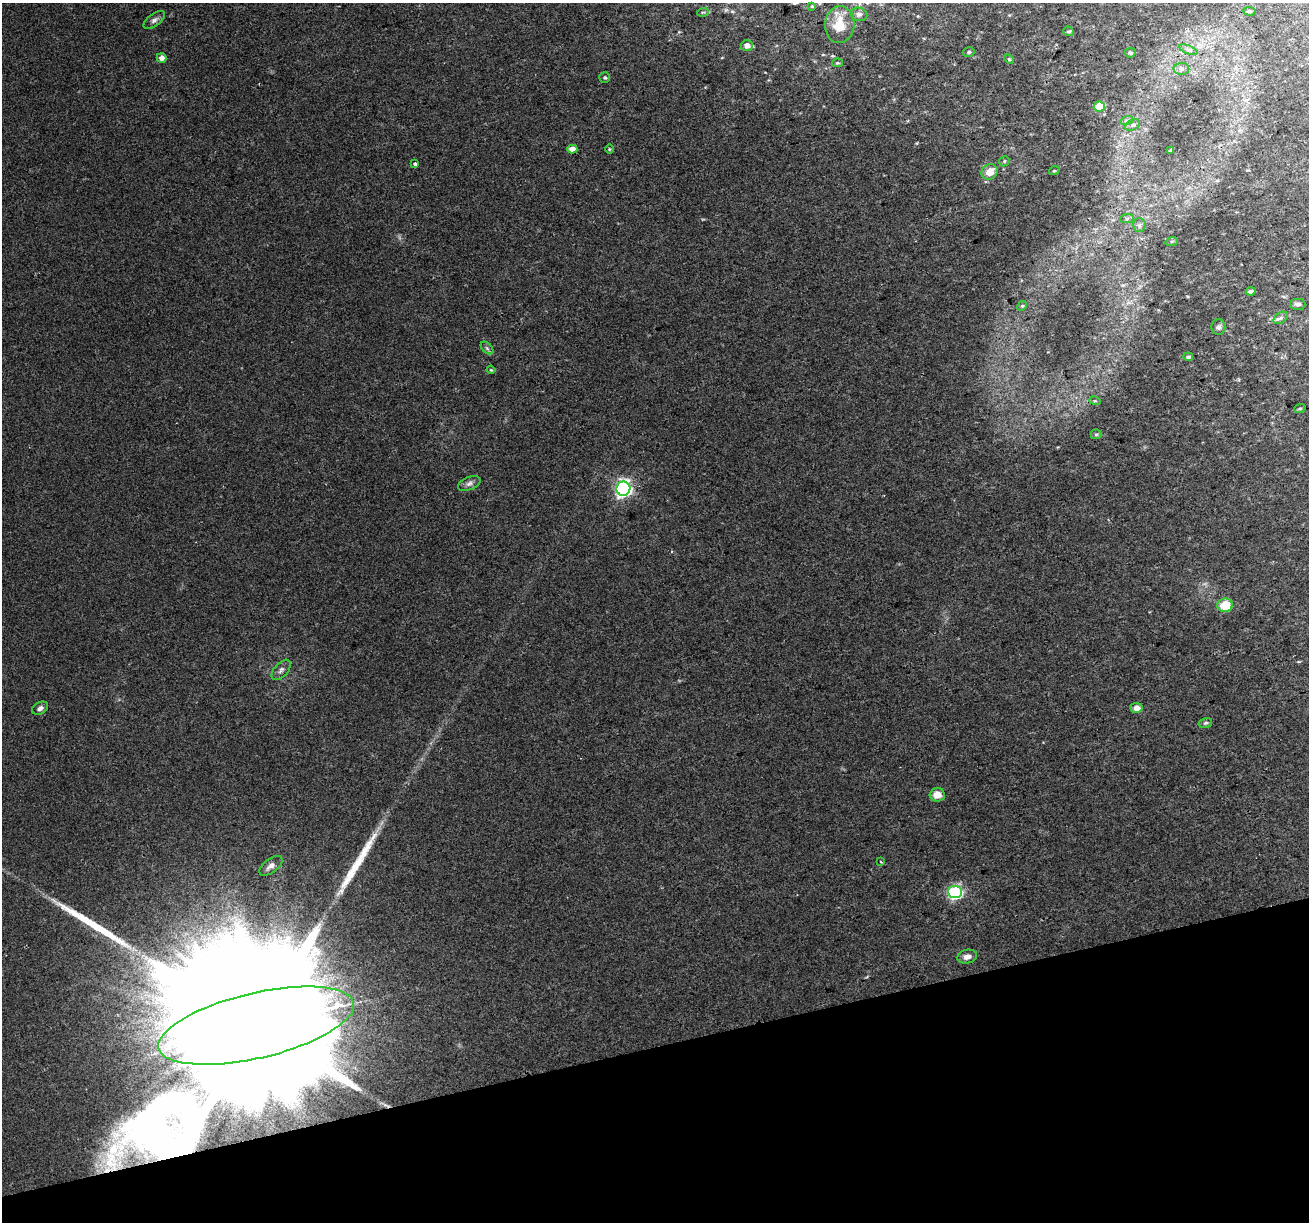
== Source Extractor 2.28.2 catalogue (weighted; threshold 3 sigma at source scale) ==
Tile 14 of 4 x 4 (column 2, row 4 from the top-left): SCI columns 1308-2614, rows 103-1322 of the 5228 x 5035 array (HDU 1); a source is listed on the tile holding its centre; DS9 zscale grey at full resolution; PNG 1311 x 1224 px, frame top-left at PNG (2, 3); each listed source drawn as its Kron ellipse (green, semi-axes under 4 px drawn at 4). Shown black and unused: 14% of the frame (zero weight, under 2 of 3 exposures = <1% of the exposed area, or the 3 px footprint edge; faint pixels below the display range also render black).
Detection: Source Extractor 2.28.2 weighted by HDU 2 'WHT'; one run over the whole footprint, this tile lists its part. Background 0.0265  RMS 0.0063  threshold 0.0283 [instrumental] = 3 sigma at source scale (4.5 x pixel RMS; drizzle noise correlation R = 1.50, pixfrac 1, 0.0396/0.0396 arcsec/px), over >= 5 px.
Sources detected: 56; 2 long thin detections or spike segments (spike, bleed or trail) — neither listed nor drawn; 1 inside a brighter listed object's ellipse — not listed separately; the other 53 listed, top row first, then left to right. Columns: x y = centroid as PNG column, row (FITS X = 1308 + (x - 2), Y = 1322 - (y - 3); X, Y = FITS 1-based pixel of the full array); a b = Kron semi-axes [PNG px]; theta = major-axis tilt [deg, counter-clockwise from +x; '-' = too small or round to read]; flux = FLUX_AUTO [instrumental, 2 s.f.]
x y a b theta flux
812 6 4 3 - 0.75
1249 11 6 4 -6 0.88
703 12 6 3 17 0.7
859 14 8 6 -13 2
154 20 12 6 37 2.4
840 25 18 14 85 12
1068 31 5 5 - 1.2
747 46 6 5 - 3.9
1188 50 9 3 -21 1.2
969 52 6 4 15 1.1
1130 53 5 4 - 1.1
162 58 5 4 - 3.4
1009 59 6 3 -44 0.66
837 63 5 4 - 0.8
1181 69 8 6 -2 1.8
605 77 5 5 - 1
1099 107 5 5 - 20
1127 120 6 4 19 1
1132 125 8 5 27 1.5
572 149 5 4 - 5.2
609 149 5 3 - 0.56
1170 150 4 3 - 1.1
1004 161 5 4 - 0.88
415 164 3 3 - 2.3
1054 171 5 3 - 0.61
990 172 8 7 - 7.6
1127 219 7 4 2 1.3
1139 225 6 6 - 1.6
1172 241 6 4 18 0.86
1251 291 5 4 - 1.7
1298 304 7 5 -1 1.9
1022 306 5 4 - 0.72
1281 318 8 5 36 1.7
1218 327 8 7 - 1.7
487 348 7 4 -45 1.3
1188 357 4 4 - 1.3
491 370 4 4 - 0.69
1095 401 5 3 - 0.7
1300 408 6 3 18 0.73
1096 434 5 5 - 0.89
469 483 12 6 23 2.4
623 489 7 7 - 180
1225 605 8 6 2 15
281 670 12 6 50 2.4
40 708 8 6 28 2.2
1136 708 6 5 - 4.3
1205 723 7 5 15 1.2
937 795 7 7 - 6.4
881 862 3 2 - 0.61
271 866 13 7 37 3
955 892 7 6 - 93
967 957 10 7 10 3.5
256 1026 100 32 13 120000
Overlapping masked pixels (flux is a lower limit): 1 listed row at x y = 256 1026